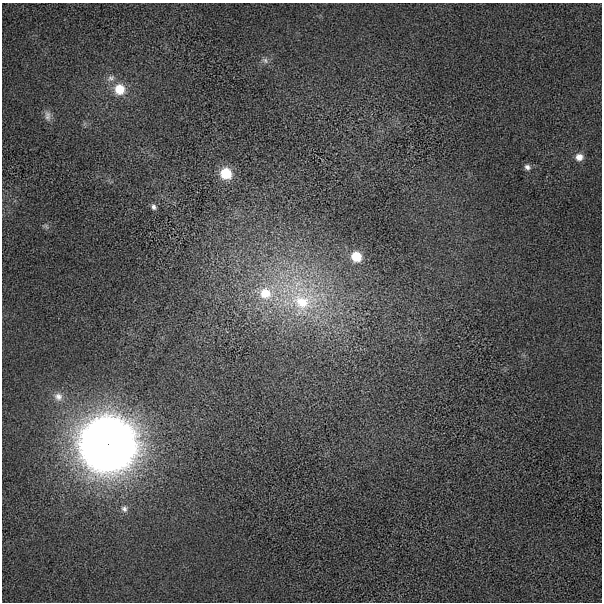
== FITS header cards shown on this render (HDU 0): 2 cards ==
NAXIS1  =                  600 / length of data axis 1
NAXIS2  =                  600 / length of data axis 2

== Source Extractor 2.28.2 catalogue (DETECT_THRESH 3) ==
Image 600 x 600 px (HDU 0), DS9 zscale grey, 1 PNG px = 1 image px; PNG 604 x 604 px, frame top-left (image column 1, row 600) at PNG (2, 3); no overlay
Background 95.2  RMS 430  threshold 1280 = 3 sigma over >= 5 px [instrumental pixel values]
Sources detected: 15; all 15 listed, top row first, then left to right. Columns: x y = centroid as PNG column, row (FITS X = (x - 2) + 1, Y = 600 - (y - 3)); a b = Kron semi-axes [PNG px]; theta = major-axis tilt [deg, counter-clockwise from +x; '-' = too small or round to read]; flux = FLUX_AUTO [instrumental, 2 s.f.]
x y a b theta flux
265 60 8 7 - 9.4e+04
111 78 11 7 16 1.3e+05
119 89 11 10 - 6.5e+05
47 116 15 8 -84 1.6e+05
579 157 9 8 - 2.3e+05
527 167 8 7 - 1.2e+05
226 173 9 9 - 1.2e+06
154 207 7 6 - 9.6e+04
46 226 8 4 -53 5.2e+04
356 257 10 9 - 6.9e+05
265 293 16 14 -30 7.4e+05
302 302 33 26 -15 2.3e+06
58 397 12 11 - 2.1e+05
108 444 20 20 - 1.5e+08
124 509 8 7 - 1.0e+05